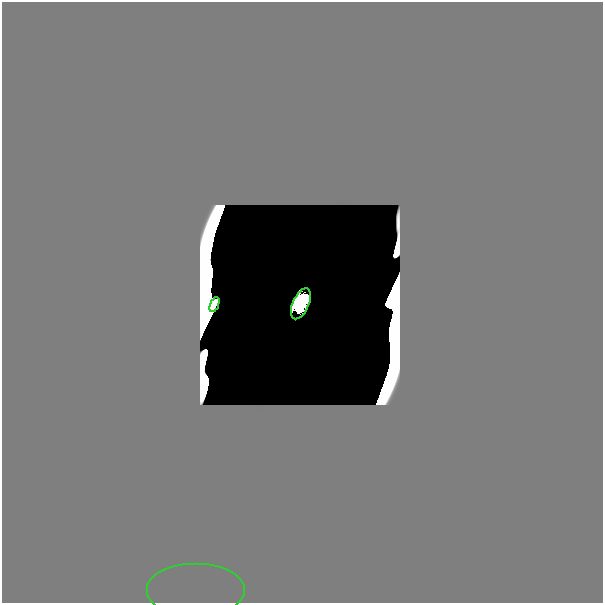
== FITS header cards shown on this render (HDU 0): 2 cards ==
NAXIS1  =                  601
NAXIS2  =                  601

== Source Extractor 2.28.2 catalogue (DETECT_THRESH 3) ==
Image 601 x 601 px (HDU 0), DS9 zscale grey, 1 PNG px = 1 image px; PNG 605 x 605 px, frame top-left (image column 1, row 601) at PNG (2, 2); each listed source drawn as its Kron ellipse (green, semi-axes under 4 px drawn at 4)
Background 0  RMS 5.5e-33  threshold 1.64e-32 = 3 sigma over >= 5 px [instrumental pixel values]
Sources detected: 16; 13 with non-positive FLUX_AUTO (blend fragments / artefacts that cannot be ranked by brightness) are neither listed nor drawn; the other 3 listed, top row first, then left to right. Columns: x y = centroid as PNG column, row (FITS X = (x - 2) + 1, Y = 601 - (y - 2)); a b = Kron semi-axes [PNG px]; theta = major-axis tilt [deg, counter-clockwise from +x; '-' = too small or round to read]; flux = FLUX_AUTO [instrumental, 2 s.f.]
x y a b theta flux
301 304 16 8 67 8.4e+00
214 305 8 2 68 3.5e-10
196 591 49 27 0 5.3e-12
At the frame edge (FLAGS 8, measured only in part): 1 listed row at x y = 196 591
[13 non-positive-flux detections neither listed nor drawn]